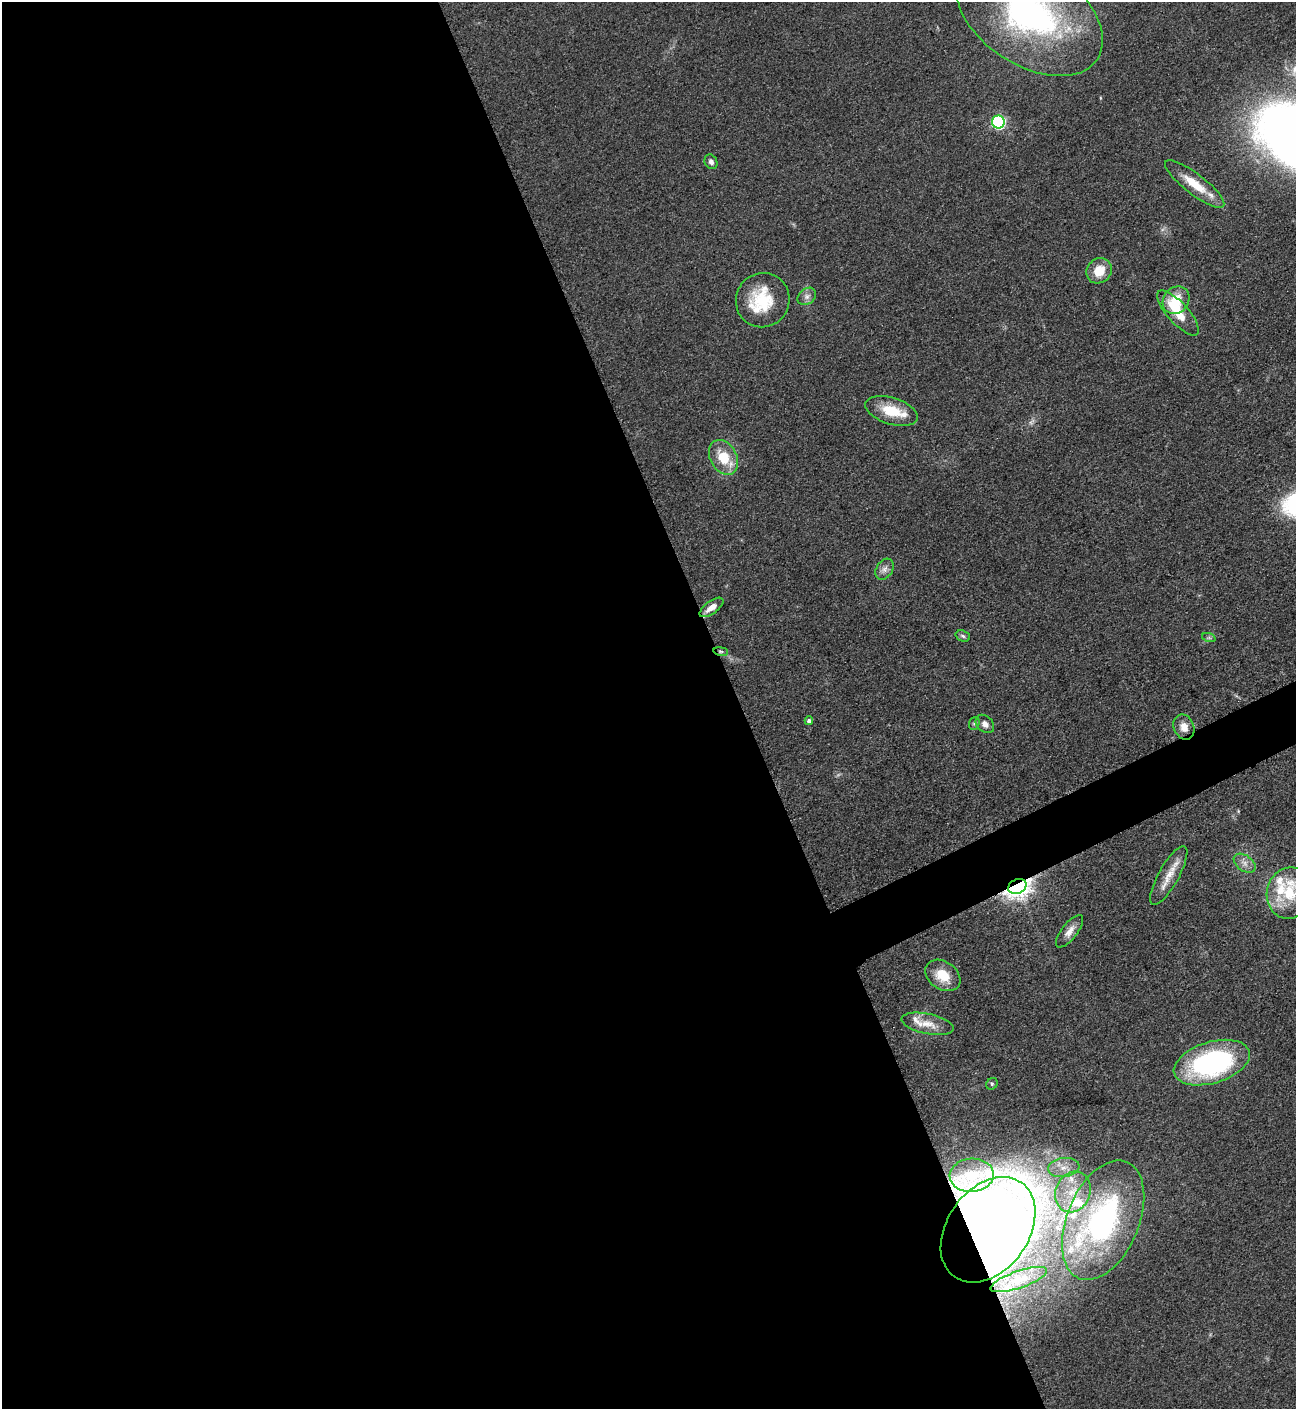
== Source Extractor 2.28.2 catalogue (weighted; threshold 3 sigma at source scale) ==
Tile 9 of 4 x 4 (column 1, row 3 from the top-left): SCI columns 162-1455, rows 1415-2821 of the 5636 x 5647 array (HDU 1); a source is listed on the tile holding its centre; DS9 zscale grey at full resolution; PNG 1298 x 1411 px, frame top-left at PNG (2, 2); each listed source drawn as its Kron ellipse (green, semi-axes under 4 px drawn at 4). Shown black and unused: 59% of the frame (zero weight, under 3 of 5 exposures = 1% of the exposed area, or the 3 px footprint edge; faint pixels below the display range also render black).
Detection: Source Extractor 2.28.2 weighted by HDU 2 'WHT'; one run over the whole footprint, this tile lists its part. Background 0.0927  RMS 0.0067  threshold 0.0302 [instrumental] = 3 sigma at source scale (4.5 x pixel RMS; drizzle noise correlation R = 1.50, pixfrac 1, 0.05/0.05 arcsec/px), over >= 5 px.
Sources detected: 46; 11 inside a brighter listed object's ellipse — not listed separately; the other 35 listed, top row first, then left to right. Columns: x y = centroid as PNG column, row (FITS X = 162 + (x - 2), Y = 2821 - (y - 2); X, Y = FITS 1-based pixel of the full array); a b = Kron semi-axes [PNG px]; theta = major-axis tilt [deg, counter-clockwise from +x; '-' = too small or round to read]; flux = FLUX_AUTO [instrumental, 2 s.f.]
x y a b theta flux
1029 14 81 50 -33 200
998 122 6 6 - 92
711 162 7 6 - 2.3
1195 184 36 10 -37 18
1099 271 13 12 - 13
807 296 10 7 37 3.2
763 300 27 26 - 33
1176 300 15 12 46 19
1178 313 29 10 -48 15
892 411 27 13 -17 19
723 457 18 13 -62 19
885 569 11 8 58 3.7
711 607 14 6 36 6
963 636 7 5 -19 1.5
1209 638 7 4 -18 1.2
721 651 7 3 -9 1.1
809 721 4 4 - 2.1
974 723 6 5 - 1.2
985 724 10 7 -44 3.7
1184 727 13 10 -66 6.4
1245 863 12 8 -36 4.5
1169 876 33 10 61 12
1017 886 9 7 26 620
1289 893 26 22 76 33
1069 931 19 7 52 5.6
943 975 19 14 -34 15
928 1024 26 10 -12 9.7
1212 1063 39 20 17 130
992 1084 6 5 - 1.2
1064 1168 16 9 7 9.2
972 1175 22 16 4 18
1073 1192 21 17 67 22
1103 1220 63 36 67 140
988 1230 58 41 54 1500
1019 1280 30 8 19 9.9
Overlapping masked pixels (flux is a lower limit): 3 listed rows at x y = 721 651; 1017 886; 988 1230
Isophote crosses this tile's border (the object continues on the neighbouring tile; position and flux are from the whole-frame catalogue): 2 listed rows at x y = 1029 14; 1289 893